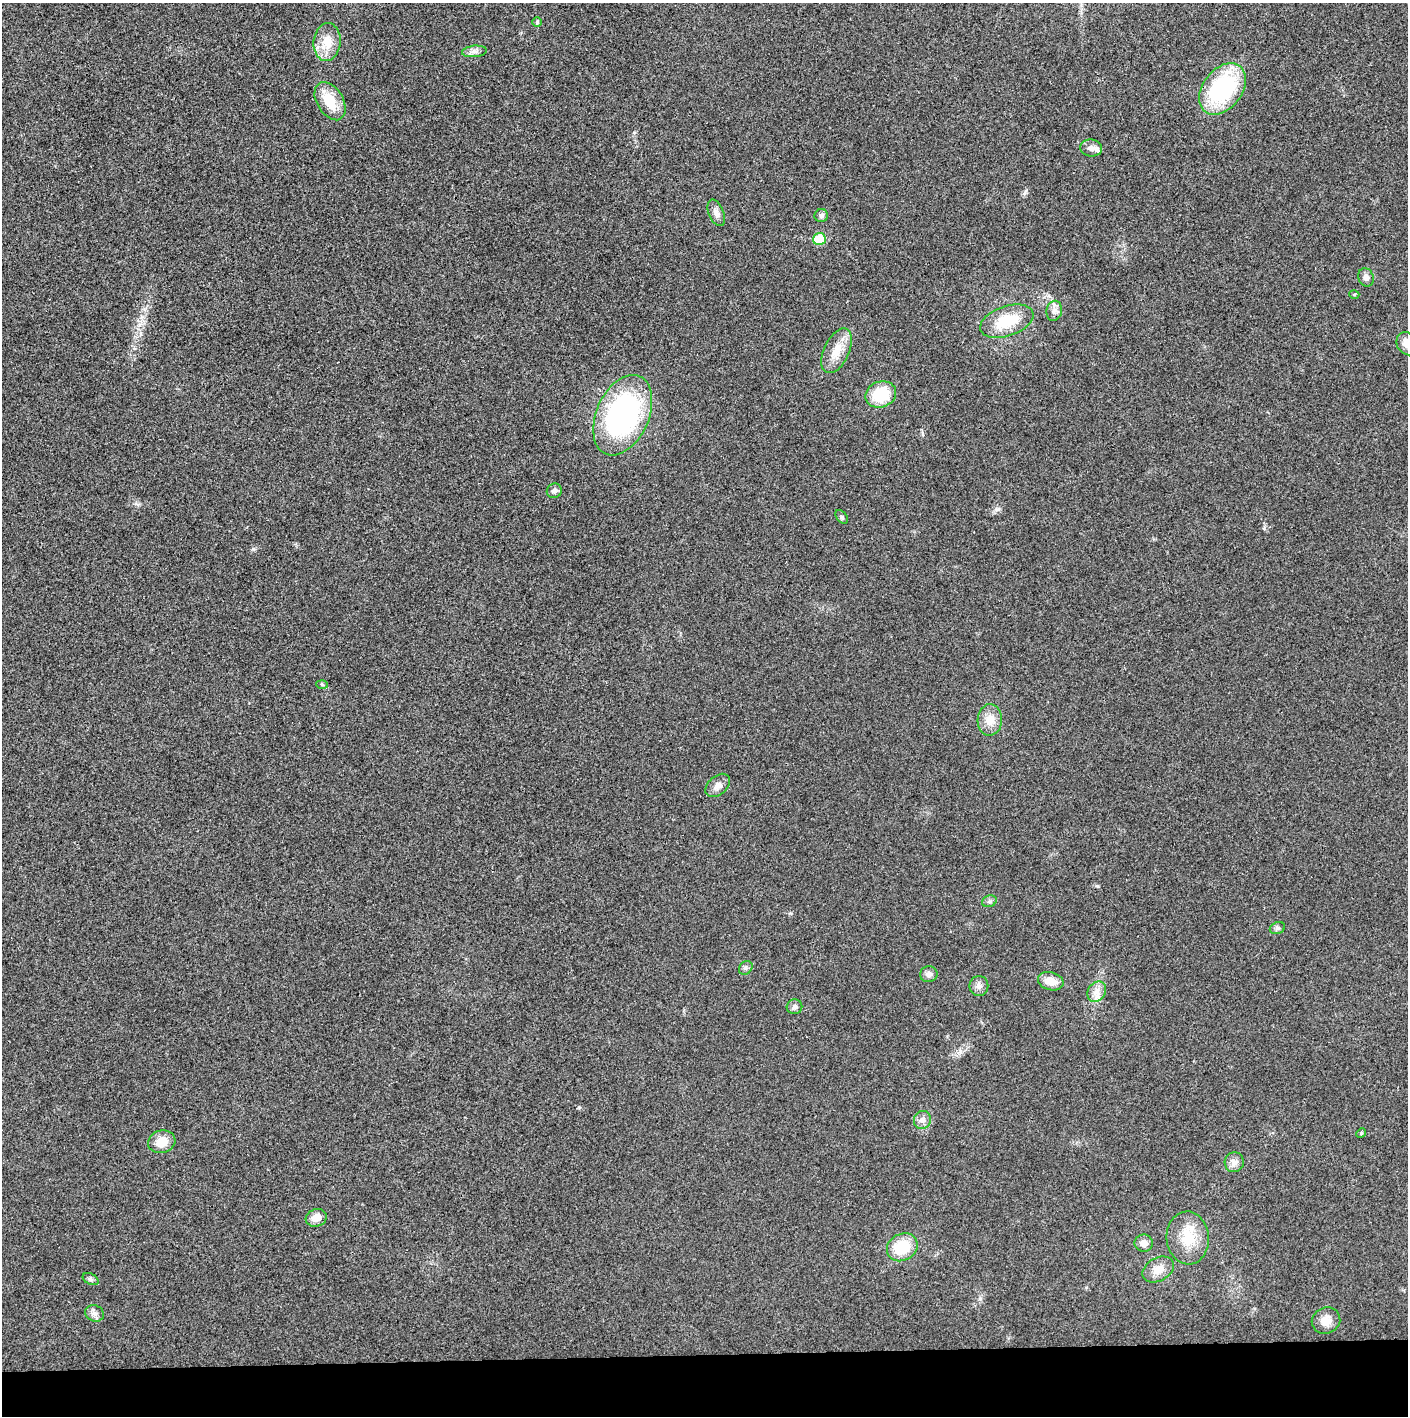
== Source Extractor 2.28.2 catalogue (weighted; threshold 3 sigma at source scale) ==
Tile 8 of 3 x 3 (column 2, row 3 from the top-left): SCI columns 1407-2812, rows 1-1414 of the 4221 x 4243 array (HDU 1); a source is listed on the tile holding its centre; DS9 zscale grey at full resolution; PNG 1410 x 1418 px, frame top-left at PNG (2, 3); each listed source drawn as its Kron ellipse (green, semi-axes under 4 px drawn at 4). Shown black and unused: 4% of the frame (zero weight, under 3 of 4 exposures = <1% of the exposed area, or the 3 px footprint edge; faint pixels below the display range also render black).
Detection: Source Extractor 2.28.2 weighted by HDU 2 'WHT'; one run over the whole footprint, this tile lists its part. Background 0.0253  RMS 0.0059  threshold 0.0267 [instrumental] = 3 sigma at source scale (4.5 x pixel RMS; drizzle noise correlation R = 1.50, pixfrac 1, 0.05/0.05 arcsec/px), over >= 5 px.
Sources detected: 42; all 42 listed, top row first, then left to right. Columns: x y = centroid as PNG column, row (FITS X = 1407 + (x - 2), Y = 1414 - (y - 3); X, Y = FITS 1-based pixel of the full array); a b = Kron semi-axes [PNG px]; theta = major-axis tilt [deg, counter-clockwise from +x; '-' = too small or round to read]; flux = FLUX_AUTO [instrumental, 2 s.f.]
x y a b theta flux
537 22 5 5 - 0.88
327 42 19 13 84 11
474 51 12 5 5 2.5
1223 89 29 19 52 62
330 101 21 13 -59 14
1091 148 11 8 -8 3.7
716 213 14 7 -68 3.4
821 216 7 6 - 2
819 239 6 6 - 18
1366 277 9 7 -68 2.7
1354 295 5 3 - 0.55
1054 311 10 7 78 2.9
1007 321 28 15 19 21
1407 344 12 10 -58 5.9
837 351 24 12 65 10
881 394 15 13 23 22
623 415 42 26 66 120
554 491 8 7 - 2
842 517 8 5 -50 1.1
322 684 6 4 -2 0.72
990 720 16 12 87 7.8
718 785 14 9 42 3.8
989 901 7 5 20 1.5
1277 928 8 6 20 1.5
746 968 7 6 - 1.4
929 974 9 8 - 2.6
1051 981 13 9 -14 7.7
979 986 10 9 - 2.9
1097 992 11 8 55 4.3
794 1007 8 7 - 1.8
922 1120 9 8 - 3.2
1361 1133 5 4 - 0.83
162 1142 14 11 15 9.1
1234 1162 10 9 - 3.1
316 1218 10 8 18 5.8
1188 1238 26 21 -85 17
1144 1243 9 8 - 4.1
902 1247 16 13 29 20
1158 1269 17 11 29 7
91 1279 8 5 -27 1.3
94 1313 10 8 -24 2.7
1326 1321 14 13 - 6
Isophote crosses this tile's border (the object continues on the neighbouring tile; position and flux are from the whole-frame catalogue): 1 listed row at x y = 1407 344
Unlisted compact peaks at least as high as the median listed source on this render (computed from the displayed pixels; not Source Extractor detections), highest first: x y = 1026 191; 253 549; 1264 528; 997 509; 1097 886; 579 1107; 634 132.